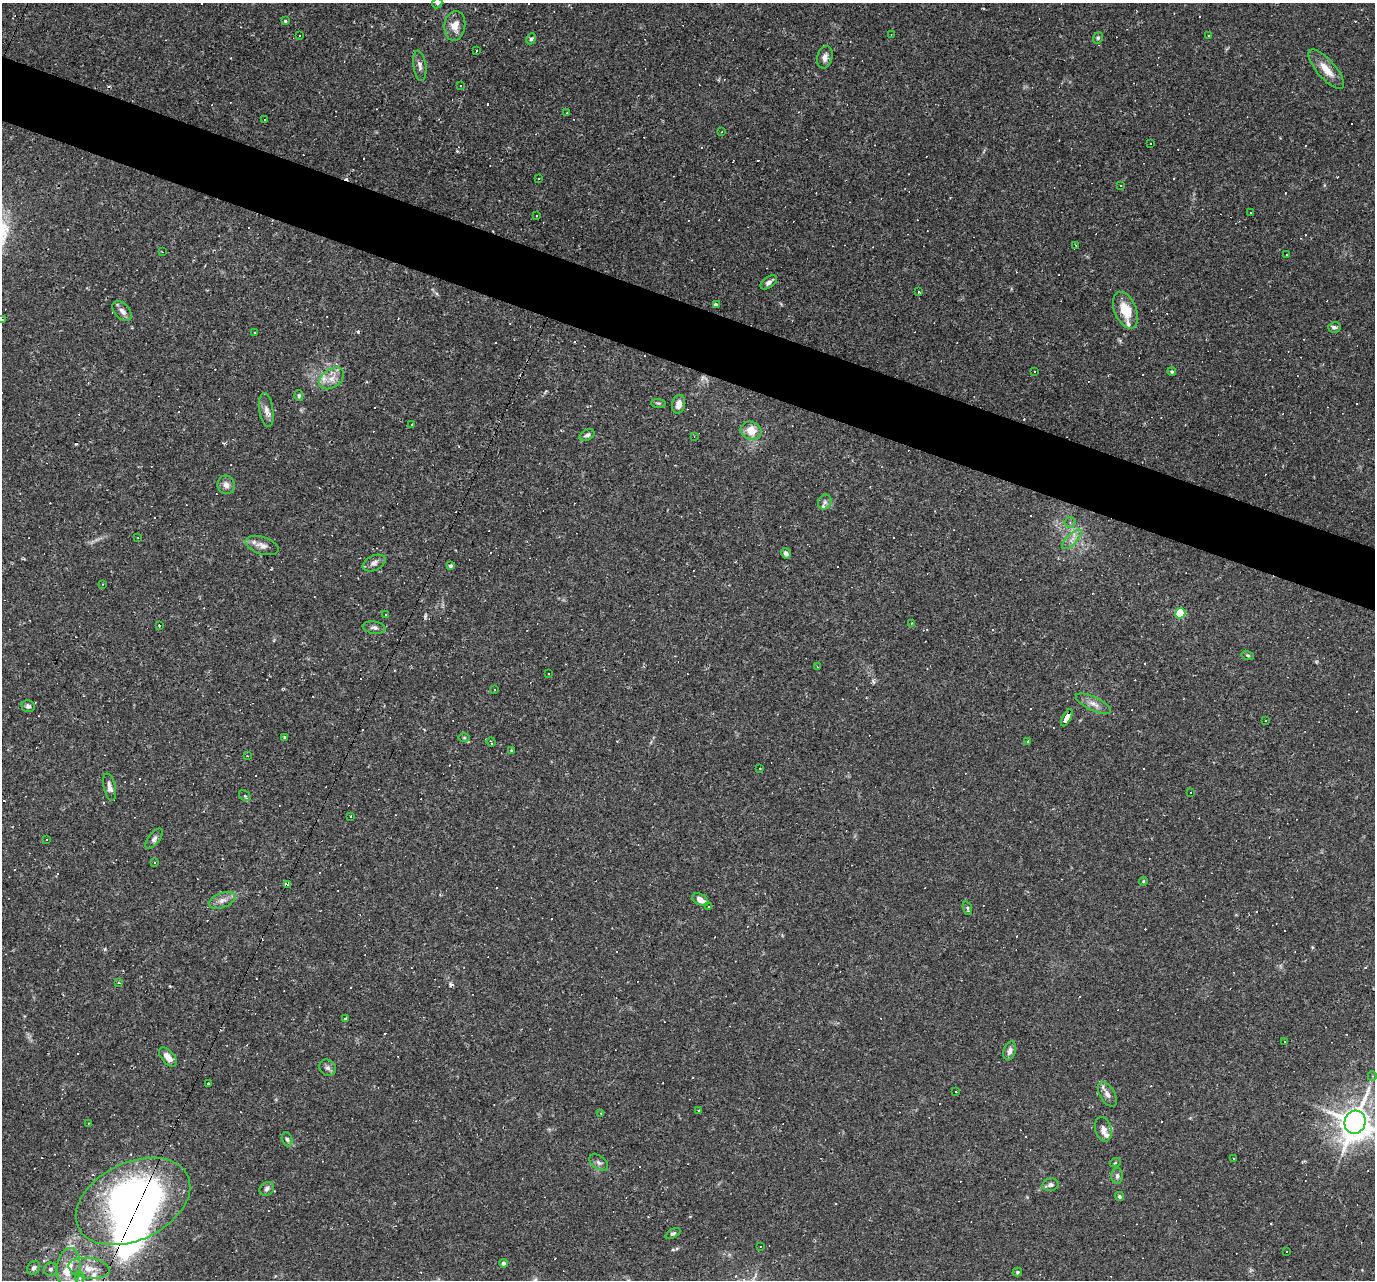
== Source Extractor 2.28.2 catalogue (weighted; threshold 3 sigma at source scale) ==
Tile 11 of 4 x 4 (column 3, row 3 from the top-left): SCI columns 2749-4121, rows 1544-2821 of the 5495 x 5510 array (HDU 1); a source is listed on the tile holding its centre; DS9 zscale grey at full resolution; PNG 1377 x 1282 px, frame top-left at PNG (2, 3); each listed source drawn as its Kron ellipse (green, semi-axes under 4 px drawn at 4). Shown black and unused: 5% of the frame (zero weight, under 2 of 3 exposures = <1% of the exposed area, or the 3 px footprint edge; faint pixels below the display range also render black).
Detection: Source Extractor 2.28.2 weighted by HDU 2 'WHT'; one run over the whole footprint, this tile lists its part. Background 0.0261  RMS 0.0036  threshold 0.016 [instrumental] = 3 sigma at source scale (4.5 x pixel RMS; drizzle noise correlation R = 1.50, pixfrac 1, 0.05/0.05 arcsec/px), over >= 5 px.
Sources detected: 247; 118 cosmic-ray / hot-pixel residue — neither listed nor drawn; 9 inside a brighter listed object's ellipse — not listed separately; the other 120 listed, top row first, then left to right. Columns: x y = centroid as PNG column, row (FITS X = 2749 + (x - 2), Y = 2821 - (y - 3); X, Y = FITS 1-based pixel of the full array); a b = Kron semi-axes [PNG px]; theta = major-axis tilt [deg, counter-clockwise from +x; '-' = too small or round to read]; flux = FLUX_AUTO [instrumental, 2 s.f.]
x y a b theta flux
437 3 5 4 - 0.5
285 20 3 3 - 0.81
455 26 15 10 83 3.8
891 34 3 2 - 0.22
299 36 3 2 - 0.38
1209 36 3 3 - 0.84
1098 38 6 4 68 0.53
531 39 6 4 61 0.67
477 51 3 2 - 0.39
825 57 11 7 75 2
420 66 15 6 -82 1.6
1326 69 25 9 -49 5
460 86 3 3 - 0.35
567 113 3 2 - 0.3
264 120 3 2 - 0.36
722 132 3 3 - 0.26
1150 144 3 2 - 0.26
539 179 2 2 - 0.25
1120 185 3 3 - 0.28
1251 213 3 2 - 0.34
537 216 3 2 - 0.23
1076 245 2 2 - 0.34
162 252 3 2 - 0.25
1286 255 2 2 - 0.22
769 282 9 5 36 1.4
918 292 3 3 - 0.58
716 304 3 3 - 45
1125 310 19 11 -68 8.1
122 311 12 7 -48 1.8
2 320 4 3 - 0.37
1334 327 6 5 - 0.69
254 332 3 2 - 0.3
1034 371 3 3 - 0.68
1172 372 4 3 - 0.46
332 378 14 9 34 3.2
299 396 5 4 - 0.51
658 403 7 4 -1 0.51
679 404 9 6 78 2.6
266 410 17 7 -81 2.1
412 424 3 3 - 1.3
751 431 10 8 -18 5.9
587 435 8 5 28 0.92
694 436 4 3 - 0.27
226 485 9 8 - 1.9
825 502 7 6 - 0.93
1070 522 5 5 - 0.65
138 537 3 3 - 0.35
1072 539 13 5 45 1.8
262 545 17 8 -18 2.4
786 553 5 4 - 1.1
374 563 12 7 25 1.6
451 566 4 3 - 0.75
102 584 3 3 - 0.31
1180 613 5 5 - 19
386 615 4 3 - 0.26
911 623 4 3 - 0.33
159 625 3 3 - 8.5
374 628 11 6 -9 1.1
1248 655 6 4 -19 0.44
817 667 4 2 - 0.24
548 673 2 2 - 0.26
495 690 3 2 - 0.25
1093 704 19 7 -26 2.4
28 706 6 6 - 0.93
1067 718 9 4 64 23
1265 721 3 2 - 0.25
285 737 3 3 - 0.87
464 738 6 4 0 0.39
1028 741 3 2 - 0.36
491 742 5 2 - 0.4
511 750 3 3 - 0.49
247 756 2 2 - 0.28
760 768 2 2 - 0.24
110 787 14 6 -77 1.7
1191 792 2 2 - 0.32
245 796 6 4 -41 0.64
350 816 3 2 - 0.35
154 839 12 5 52 1.2
46 840 2 2 - 0.29
154 863 2 2 - 0.28
1143 881 4 4 - 0.33
287 884 4 3 - 5.5
222 900 14 7 19 2.1
700 900 9 5 -29 2.2
709 906 3 3 - 0.46
967 908 7 4 -71 0.53
119 983 4 3 - 0.41
345 1018 3 3 - 0.57
1284 1041 3 2 - 0.46
1010 1051 10 6 73 1.4
168 1057 11 6 -48 2.5
328 1068 9 7 -47 1.2
1372 1076 5 4 - 0.44
209 1084 3 3 - 0.88
956 1092 3 2 - 0.33
1107 1094 13 7 -59 2.1
699 1110 3 3 - 0.5
601 1113 3 3 - 0.3
1355 1122 12 10 74 550
88 1123 2 2 - 0.25
1103 1129 12 8 -74 1.9
287 1139 7 5 -72 0.72
1234 1159 2 2 - 0.31
599 1163 10 6 -35 1.1
1115 1163 5 3 - 0.3
1117 1176 8 5 -90 0.85
1050 1185 8 6 9 1.2
267 1189 8 6 36 1.1
1119 1196 5 4 - 0.55
133 1201 61 38 26 150
673 1234 8 4 28 0.65
760 1246 3 2 - 0.34
1287 1251 3 2 - 0.4
503 1263 4 4 - 0.69
34 1268 7 6 - 1.1
69 1268 20 11 84 6.1
89 1268 21 10 -8 4.6
50 1269 7 6 - 0.85
1017 1272 5 4 - 0.46
80 1278 6 4 -72 0.53
Overlapping masked pixels (flux is a lower limit): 3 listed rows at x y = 1067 718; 287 884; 133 1201
Isophote crosses this tile's border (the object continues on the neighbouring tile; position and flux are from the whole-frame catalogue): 3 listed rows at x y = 437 3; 2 320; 1355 1122
Unlisted compact peaks at least as high as the median listed source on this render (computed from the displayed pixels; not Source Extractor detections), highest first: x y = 425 617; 105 949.